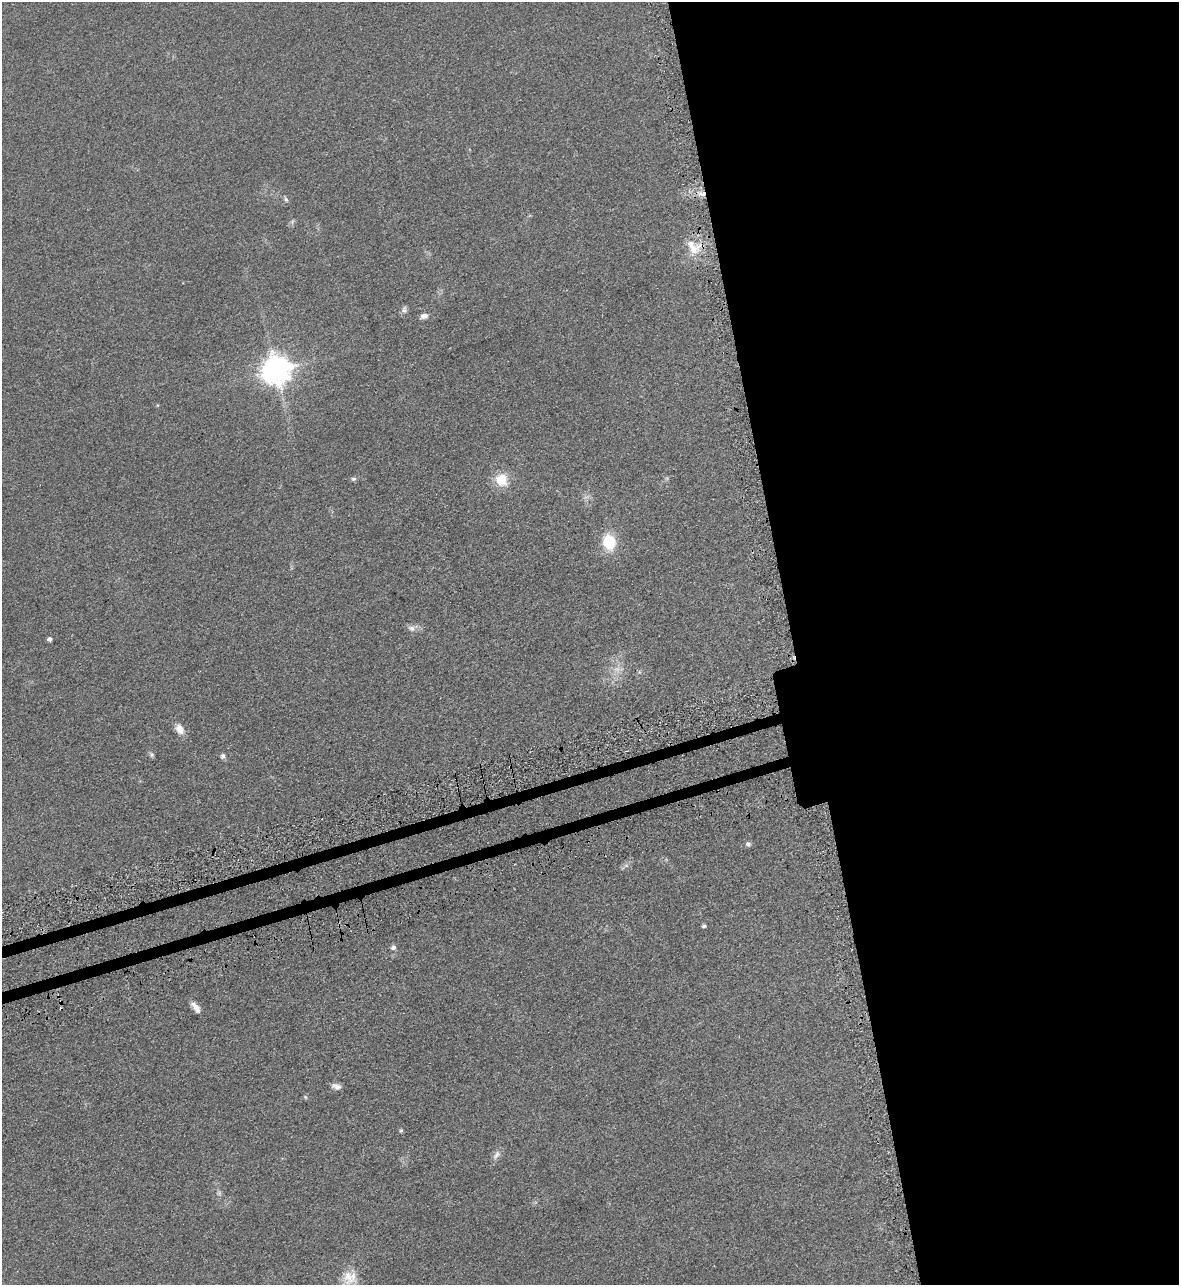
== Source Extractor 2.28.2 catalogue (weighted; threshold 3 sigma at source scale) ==
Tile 8 of 4 x 4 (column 4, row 2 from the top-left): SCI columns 3715-4891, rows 2618-3900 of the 5195 x 5235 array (HDU 1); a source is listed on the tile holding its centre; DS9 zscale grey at full resolution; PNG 1181 x 1287 px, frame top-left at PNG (2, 2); no overlay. Shown black and unused: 34% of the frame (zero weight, under 3 of 5 exposures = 4% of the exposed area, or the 3 px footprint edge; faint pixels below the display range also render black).
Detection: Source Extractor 2.28.2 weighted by HDU 2 'WHT'; one run over the whole footprint, this tile lists its part. Background 0.047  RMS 0.0063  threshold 0.0284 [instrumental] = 3 sigma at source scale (4.5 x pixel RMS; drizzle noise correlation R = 1.50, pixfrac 1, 0.05/0.05 arcsec/px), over >= 5 px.
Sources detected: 26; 1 too faint to see at this stretch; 1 cosmic-ray / hot-pixel residue — not listed; the other 24 listed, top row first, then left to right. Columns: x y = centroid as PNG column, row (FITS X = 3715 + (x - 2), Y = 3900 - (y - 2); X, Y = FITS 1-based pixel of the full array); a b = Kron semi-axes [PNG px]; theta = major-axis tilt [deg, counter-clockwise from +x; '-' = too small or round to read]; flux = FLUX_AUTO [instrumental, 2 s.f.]
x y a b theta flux
702 194 11 6 -11 3.8
286 199 8 4 -65 1.2
693 247 24 16 -45 14
404 310 10 7 -86 2
424 316 9 6 16 3
276 369 9 9 - 840
353 479 6 6 - 1.2
501 480 14 12 -67 13
609 542 15 12 -73 21
412 628 9 8 - 2.5
50 639 4 4 - 2.2
180 729 13 9 -57 5.5
151 755 7 5 -41 1.3
223 756 7 6 - 1.4
748 844 7 6 - 1.6
626 865 7 4 0 1.4
704 926 5 4 - 1.1
393 947 6 6 - 1.9
196 1007 13 6 -52 4.1
336 1086 11 6 -14 2.8
305 1097 6 5 - 0.84
401 1130 6 4 62 0.84
496 1155 15 7 53 2.9
349 1278 21 19 -11 12
Overlapping masked pixels (flux is a lower limit): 1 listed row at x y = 702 194